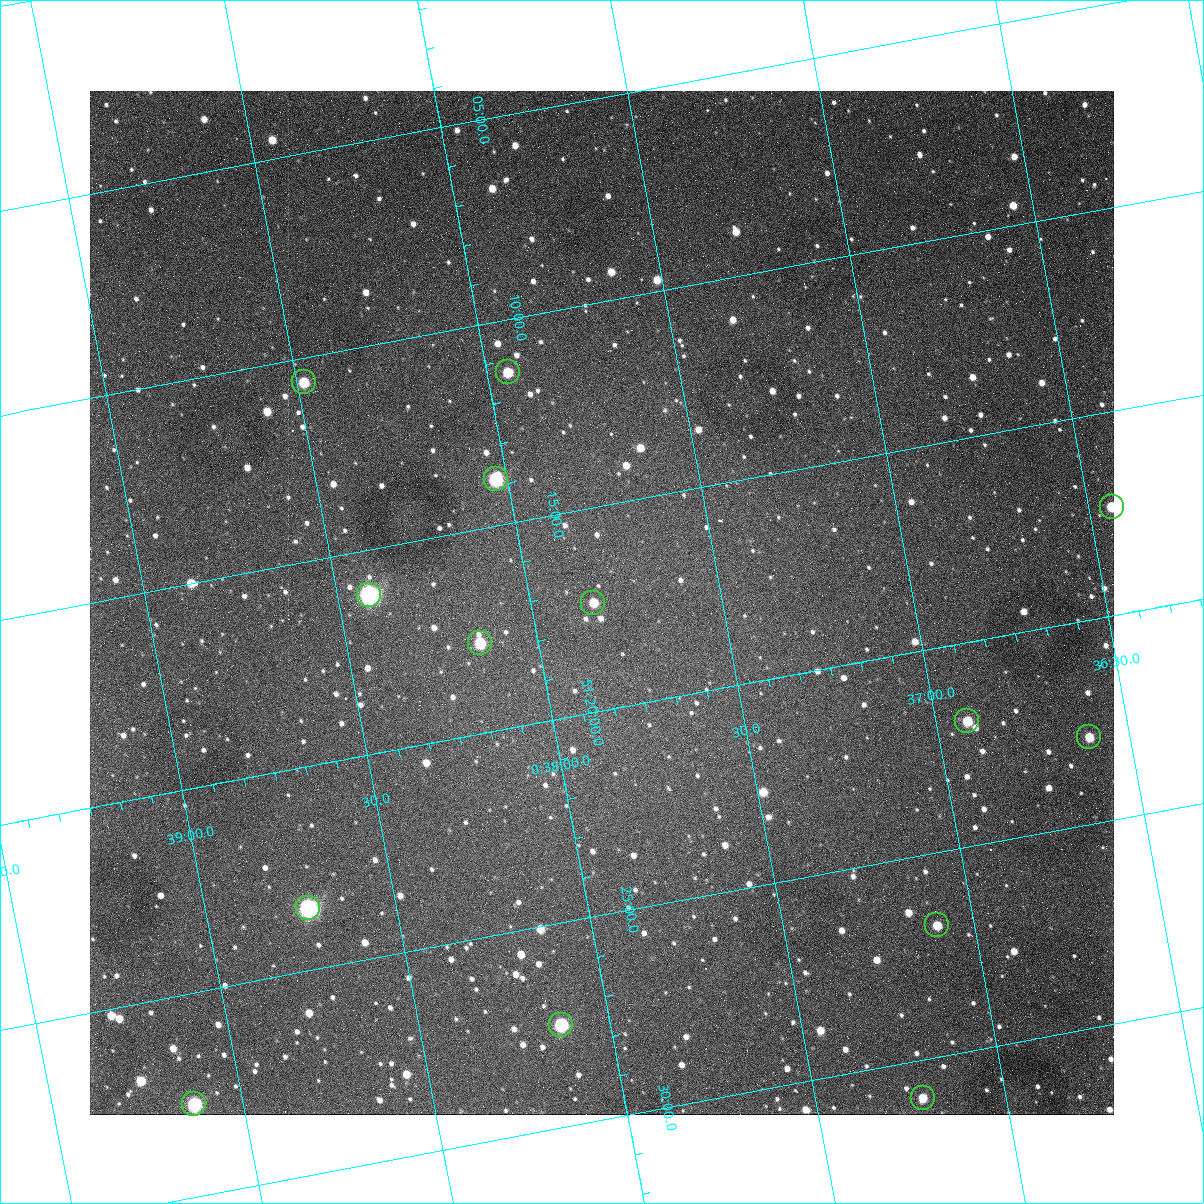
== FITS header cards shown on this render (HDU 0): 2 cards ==
NAXIS1  =                 1024
NAXIS2  =                 1024

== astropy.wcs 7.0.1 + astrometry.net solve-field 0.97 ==
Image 1024 x 1024 px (HDU 0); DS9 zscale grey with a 90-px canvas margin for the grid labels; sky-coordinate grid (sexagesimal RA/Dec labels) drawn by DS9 from the SOLVED WCS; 14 Tycho-2 reference stars matched to detected sources circled (green)
Header WCS: none
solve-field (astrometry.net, Tycho-2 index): SOLVED blind (the file carries no WCS)
Solved WCS: RA---TAN-SIP/DEC--TAN-SIP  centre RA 00:37:49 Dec +51:17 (9.45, +51.29 deg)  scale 1.49 arcsec/px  FOV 25.5' x 25.5'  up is -169 deg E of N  parity flipped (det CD > 0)
(file carries no celestial WCS; the grid is the blind solution)
Tycho-2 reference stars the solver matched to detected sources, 14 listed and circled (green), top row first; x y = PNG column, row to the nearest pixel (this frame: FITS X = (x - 90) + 1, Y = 1024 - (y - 91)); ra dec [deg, ICRS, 3 dp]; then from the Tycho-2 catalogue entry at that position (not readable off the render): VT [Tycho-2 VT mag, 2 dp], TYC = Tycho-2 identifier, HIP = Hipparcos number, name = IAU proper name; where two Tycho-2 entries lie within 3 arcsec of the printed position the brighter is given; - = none
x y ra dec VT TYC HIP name
508 372 9.486 +51.188 10.87 3261-2086-1 - -
304 382 9.620 +51.177 10.71 3261-2090-1 - -
496 479 9.507 +51.231 9.24 3261-2068-1 - -
1112 507 9.110 +51.289 10.95 3261-2033-1 - -
369 595 9.604 +51.268 7.70 3261-1879-1 3018 -
593 603 9.459 +51.289 11.04 3261-1703-1 - -
480 643 9.538 +51.296 10.24 3261-1493-1 - -
967 721 9.229 +51.365 11.03 3261-2198-1 - -
1089 737 9.152 +51.381 11.06 3261-1519-1 - -
308 908 9.683 +51.391 7.88 3261-1837-1 - -
937 925 9.274 +51.446 10.91 3261-1253-1 - -
561 1025 9.532 +51.458 9.03 3261-1423-1 - -
923 1098 9.305 +51.516 11.13 3261-2117-1 - -
194 1104 9.782 +51.462 9.45 3261-1155-1 - -